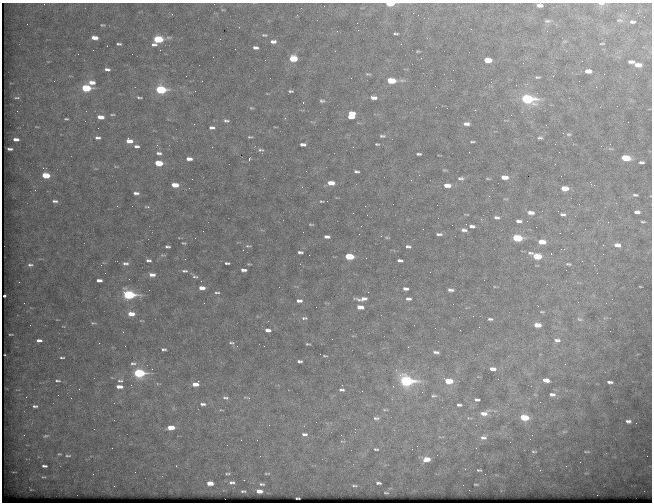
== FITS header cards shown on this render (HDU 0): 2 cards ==
NAXIS1  =                  650 / Width of table row in bytes
NAXIS2  =                  500 / Number of rows in table

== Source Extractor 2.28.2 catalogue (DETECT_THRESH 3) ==
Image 650 x 500 px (HDU 0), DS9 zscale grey, 1 PNG px = 1 image px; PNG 654 x 504 px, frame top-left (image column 1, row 500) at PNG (2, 3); no overlay
Background 932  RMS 4.8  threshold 14.5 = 3 sigma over >= 5 px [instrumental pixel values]
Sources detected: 255; all 255 listed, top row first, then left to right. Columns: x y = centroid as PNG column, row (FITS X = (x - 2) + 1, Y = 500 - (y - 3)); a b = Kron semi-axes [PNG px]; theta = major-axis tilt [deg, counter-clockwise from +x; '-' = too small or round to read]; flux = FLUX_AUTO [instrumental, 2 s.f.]
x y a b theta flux
44 4 3 2 - 160
390 4 6 3 0 8300
601 4 9 4 -3 940
540 5 5 4 - 1600
223 10 6 3 -17 390
172 14 3 2 - 270
619 20 8 5 -3 620
547 21 9 5 -4 720
632 22 7 4 -4 880
27 24 2 2 - 170
103 25 7 4 -1 480
471 29 2 2 - 210
547 31 2 2 - 170
395 33 5 2 - 510
264 35 8 5 -1 640
95 38 6 4 -8 2900
158 39 7 4 -2 19000
273 42 7 4 0 1400
602 43 5 2 - 300
119 44 5 3 - 580
154 45 7 5 3 950
255 48 5 3 - 1100
93 50 2 2 - 450
160 50 2 2 - 780
418 51 3 2 - 300
293 59 6 4 -1 9300
265 60 2 2 - 240
488 60 6 4 -3 5700
631 62 6 3 -3 1400
638 65 7 4 -8 2800
107 69 7 4 -8 1000
588 71 6 4 -3 2400
368 74 8 4 -17 500
186 76 2 2 - 220
553 76 2 2 - 180
538 77 4 3 - 430
402 80 11 4 3 830
451 80 2 2 - 680
54 81 2 2 - 150
391 81 7 4 -3 11000
579 81 2 2 - 160
92 82 9 6 0 2500
516 85 2 2 - 330
86 88 7 4 -3 18000
161 90 7 4 -4 29000
290 91 5 3 - 500
139 97 7 3 -8 530
17 98 6 2 0 400
373 98 8 4 -8 1800
527 99 8 5 -7 46000
322 101 7 4 -10 680
303 102 3 2 - 670
251 108 5 4 - 390
351 113 7 5 -4 3600
112 115 6 3 1 420
100 117 7 4 -2 2900
351 117 7 4 -6 3100
66 119 4 3 - 440
226 121 6 4 -10 720
628 122 2 2 - 290
194 124 3 2 - 290
466 124 7 4 0 1400
37 127 4 2 - 250
212 128 6 3 2 1100
569 134 6 4 -2 480
382 136 8 4 -1 670
250 137 6 3 1 460
98 138 7 4 -4 1000
540 138 5 4 - 580
16 139 6 3 -5 1600
129 141 7 5 -9 2800
472 142 5 2 - 440
303 144 6 3 0 1500
377 144 4 2 - 390
136 146 6 4 -2 910
353 147 3 3 - 360
10 149 5 3 - 750
261 150 10 5 -3 910
559 152 2 2 - 480
159 153 6 4 -6 840
419 154 5 3 - 580
626 158 7 4 -4 11000
189 159 6 3 -1 1700
249 159 3 2 - 4000
641 162 5 3 - 780
159 163 6 4 -4 9100
116 166 6 4 -2 350
444 170 5 3 - 310
356 172 5 3 - 660
46 175 6 4 -6 8500
505 177 6 4 -4 3400
461 178 8 5 1 860
488 179 6 3 -5 340
331 183 7 4 -3 3500
175 185 6 4 -3 4500
447 185 7 4 -1 3100
594 185 3 3 - 290
565 188 6 4 -3 4400
136 193 7 4 -7 1100
635 195 7 4 -5 590
489 196 3 3 - 220
55 201 8 4 -2 1000
321 201 6 3 -6 430
327 201 2 2 - 250
437 205 2 2 - 280
132 206 2 2 - 230
147 207 9 4 -5 690
637 212 6 3 -4 1100
353 213 3 2 - 260
531 213 8 5 -6 2000
467 214 4 2 - 240
563 214 6 4 2 770
497 217 7 4 -9 880
438 218 2 2 - 180
519 221 6 4 -5 1100
643 222 5 2 - 390
311 224 5 2 - 360
452 225 2 2 - 130
472 226 6 3 -6 1000
464 230 7 3 -9 1100
439 234 6 3 -2 710
327 237 6 3 1 1200
387 237 5 3 - 340
195 238 2 2 - 310
517 238 7 4 -4 17000
542 242 7 4 -3 4400
184 243 5 3 - 370
603 245 2 2 - 1100
617 245 7 4 -10 1800
248 246 7 3 1 450
167 247 5 3 - 690
408 247 5 3 - 710
300 252 5 3 - 820
530 253 9 5 -2 980
551 254 2 2 - 1400
163 255 8 4 -7 530
349 256 6 4 -4 13000
537 256 6 4 -4 9600
148 260 7 4 -5 820
400 260 5 3 - 760
125 263 9 6 -5 1200
227 263 5 3 - 560
102 264 10 4 40 750
568 264 7 4 -3 500
30 265 7 5 -4 770
594 265 2 2 - 180
243 270 6 3 -4 1200
185 271 8 4 -4 760
152 275 8 5 -1 2000
195 276 9 4 -28 660
99 280 6 3 -1 1500
640 286 3 2 - 200
202 288 6 4 -2 2400
405 289 5 3 - 1100
450 290 6 3 -4 950
217 293 6 2 0 500
129 295 8 5 -6 40000
5 296 3 2 - 640
362 299 13 4 4 1900
408 299 7 4 -1 930
612 299 2 2 - 150
299 301 7 4 -3 1400
538 306 3 2 - 520
360 307 6 4 -6 3100
542 312 7 3 -10 430
131 314 8 5 -4 3600
304 318 8 4 1 750
490 319 6 3 -2 630
580 319 10 5 -12 810
93 323 8 4 3 500
30 325 2 2 - 190
537 325 6 4 -5 3600
63 326 5 3 - 220
268 330 6 3 -7 1300
123 332 3 3 - 530
10 334 4 2 - 220
332 339 2 2 - 430
39 340 5 3 - 1200
557 340 9 6 -2 1500
231 343 7 4 -8 580
308 344 4 2 - 400
125 346 2 2 - 150
408 347 2 2 - 180
164 349 6 4 1 700
436 352 8 4 -12 1000
325 356 8 3 -5 440
62 357 5 2 - 480
300 361 5 3 - 660
133 363 10 7 0 1400
152 369 3 3 - 290
493 369 8 5 -5 1700
139 373 7 5 -3 34000
546 380 6 4 -8 2500
57 381 7 3 -8 530
120 381 8 6 0 1100
406 381 9 6 -10 57000
449 381 7 4 -6 8500
610 382 6 3 -5 980
195 384 8 5 14 3100
131 385 3 3 - 340
119 387 6 3 -3 2500
79 389 2 2 - 160
342 390 7 4 -5 860
362 391 2 2 - 150
552 394 8 5 -6 1300
58 395 2 2 - 400
434 396 9 6 9 960
225 398 10 5 -7 970
249 398 4 4 - 400
477 400 7 4 -6 940
203 404 9 5 0 1200
459 405 7 5 -3 850
35 406 6 3 -1 680
221 410 8 3 -5 420
385 410 9 4 4 740
484 413 14 8 18 3500
524 417 6 4 -7 11000
376 418 10 6 2 1300
628 421 6 4 -2 1000
636 423 2 2 - 160
171 427 7 4 2 4900
94 429 2 2 - 140
355 429 3 3 - 230
304 434 7 5 -3 960
46 436 8 4 12 620
483 437 10 7 -1 1700
342 441 8 4 -1 530
510 442 2 2 - 310
376 449 9 5 -2 980
412 449 2 2 - 210
534 451 5 2 - 350
587 452 5 2 - 350
59 454 4 3 - 360
68 456 8 4 0 650
260 456 2 2 - 1400
426 459 10 7 -2 3700
44 466 5 3 - 870
176 466 3 3 - 300
479 470 5 3 - 480
135 472 2 2 - 130
266 473 5 3 - 270
93 474 3 2 - 300
228 474 8 3 0 500
43 477 6 4 14 420
232 482 7 5 0 910
210 483 6 4 -4 3800
378 483 5 3 - 760
262 484 5 3 - 540
476 484 4 2 - 330
354 486 9 3 -3 580
243 491 5 3 - 450
259 491 6 4 -5 2200
386 493 6 2 -1 330
597 495 2 2 - 1800
297 498 4 2 - 230
At the frame edge (FLAGS 8, measured only in part): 4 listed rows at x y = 44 4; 390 4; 601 4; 540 5